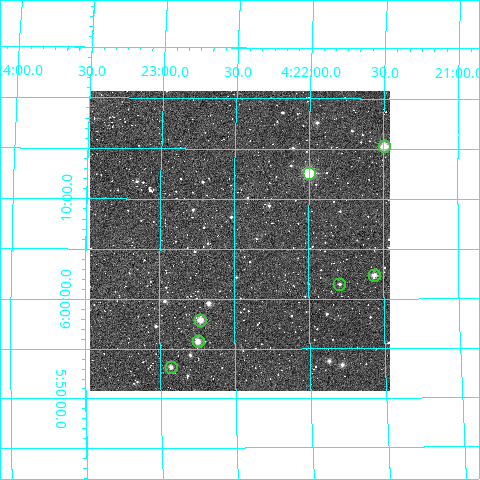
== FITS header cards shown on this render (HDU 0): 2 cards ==
NAXIS1  =                  300
NAXIS2  =                  300

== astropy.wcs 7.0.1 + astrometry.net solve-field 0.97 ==
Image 300 x 300 px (HDU 0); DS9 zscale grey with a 90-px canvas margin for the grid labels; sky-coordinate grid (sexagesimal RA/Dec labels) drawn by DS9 from the SOLVED WCS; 7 Tycho-2 reference stars matched to detected sources circled (green)
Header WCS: RA---TAN/DEC--TAN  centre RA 04:22:28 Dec +06:06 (65.62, +6.10 deg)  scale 6 arcsec/px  FOV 30.0' x 30.0'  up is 0 deg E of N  parity normal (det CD < 0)
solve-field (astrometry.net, Tycho-2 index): VERIFIED the header's WCS against the Tycho-2 star catalogue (verified at 2 index scales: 5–7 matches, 0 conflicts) and refined it, rather than solving blind
Solved WCS: RA---TAN-SIP/DEC--TAN-SIP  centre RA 04:22:28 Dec +06:06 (65.62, +6.10 deg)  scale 6.01 arcsec/px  FOV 30.1' x 30.0'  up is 0 deg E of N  parity normal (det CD < 0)
The solver's refit moves the header's centre by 0.68 arcsec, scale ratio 1.002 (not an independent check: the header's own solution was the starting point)
Tycho-2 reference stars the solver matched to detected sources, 7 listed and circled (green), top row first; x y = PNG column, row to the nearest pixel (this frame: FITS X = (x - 90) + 1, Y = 300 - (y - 91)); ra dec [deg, ICRS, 3 dp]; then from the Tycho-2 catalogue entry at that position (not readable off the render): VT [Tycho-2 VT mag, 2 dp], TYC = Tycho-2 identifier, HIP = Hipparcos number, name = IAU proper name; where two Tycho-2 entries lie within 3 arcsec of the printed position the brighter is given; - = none
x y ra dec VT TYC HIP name
384 146 65.374 +6.255 10.56 81-588-1 - -
309 173 65.499 +6.210 9.59 81-1650-1 - -
374 275 65.391 +6.040 11.03 81-1472-1 - -
339 284 65.448 +6.025 11.89 81-822-1 - -
200 320 65.681 +5.965 10.85 81-1296-1 - -
198 341 65.686 +5.929 10.67 81-1809-1 - -
171 367 65.732 +5.886 11.72 81-1835-1 - -